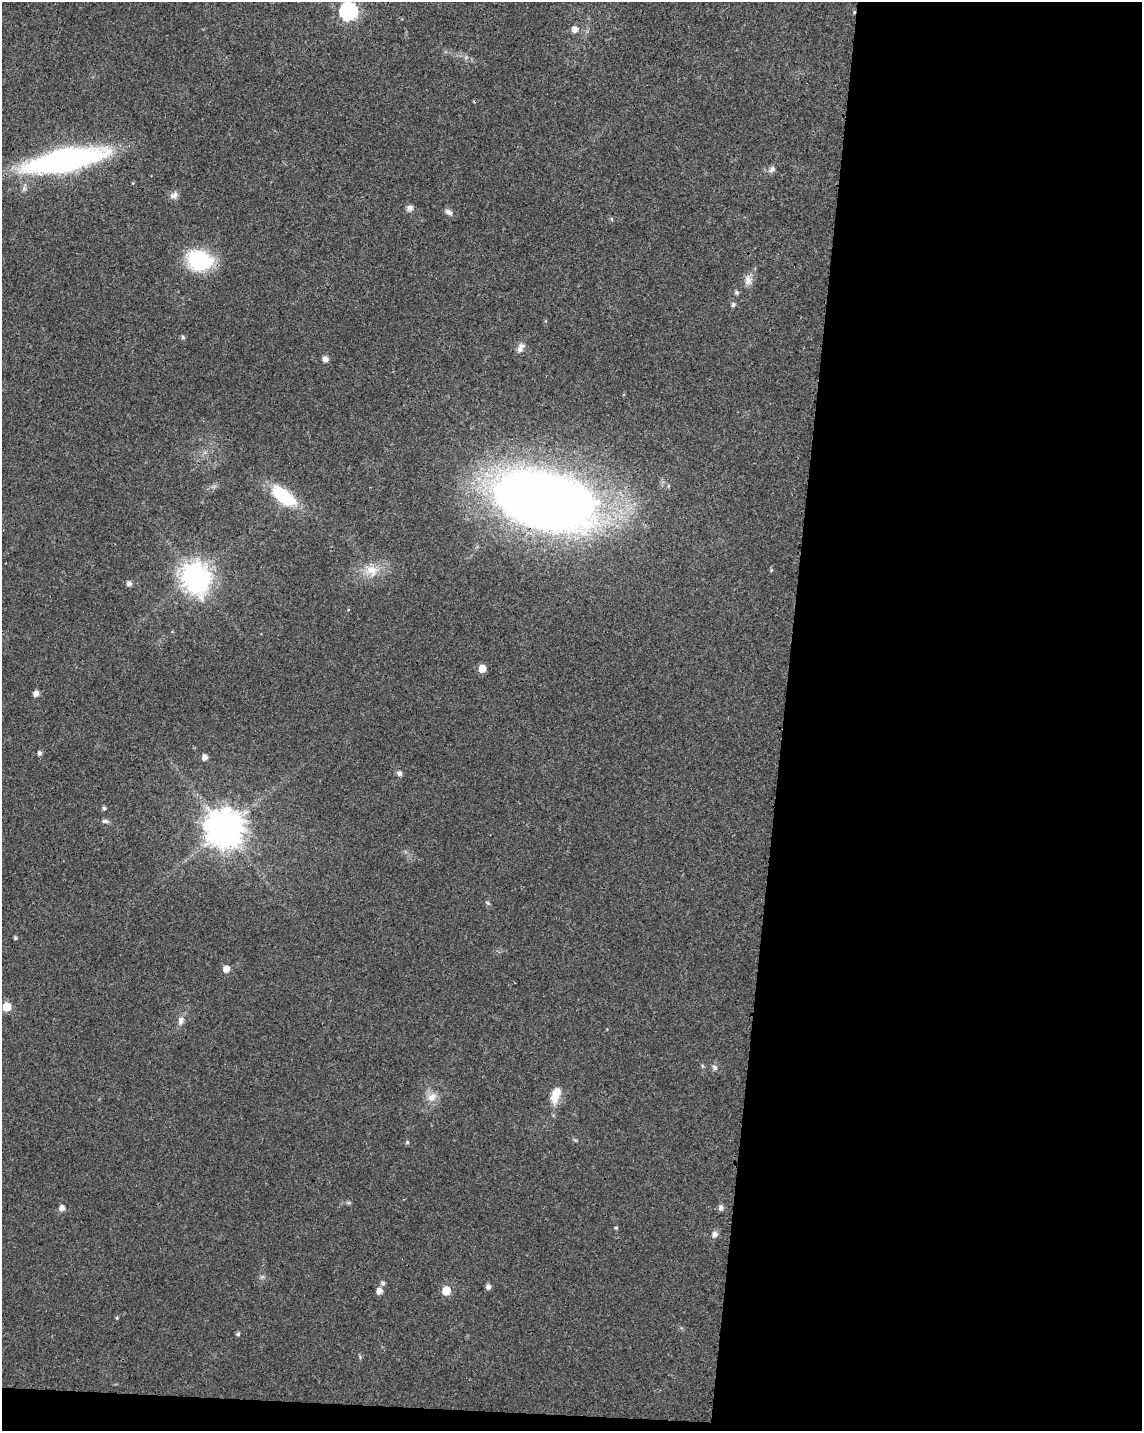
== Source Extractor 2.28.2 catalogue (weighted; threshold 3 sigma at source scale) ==
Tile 12 of 4 x 3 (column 4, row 3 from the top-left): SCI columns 3424-4563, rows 232-1660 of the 4573 x 4801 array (HDU 1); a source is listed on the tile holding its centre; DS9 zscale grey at full resolution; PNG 1144 x 1433 px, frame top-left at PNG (2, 2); no overlay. Shown black and unused: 33% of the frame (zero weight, under 3 of 4 exposures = <1% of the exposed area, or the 3 px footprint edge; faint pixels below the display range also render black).
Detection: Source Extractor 2.28.2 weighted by HDU 2 'WHT'; one run over the whole footprint, this tile lists its part. Background 0.0197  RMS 0.0028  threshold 0.0128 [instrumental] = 3 sigma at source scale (4.5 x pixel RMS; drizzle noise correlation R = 1.50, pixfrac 1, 0.0396/0.0396 arcsec/px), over >= 5 px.
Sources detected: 52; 1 inside a brighter object's white glare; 2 cosmic-ray / hot-pixel residue — not listed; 1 inside a brighter listed object's ellipse — not listed separately; the other 48 listed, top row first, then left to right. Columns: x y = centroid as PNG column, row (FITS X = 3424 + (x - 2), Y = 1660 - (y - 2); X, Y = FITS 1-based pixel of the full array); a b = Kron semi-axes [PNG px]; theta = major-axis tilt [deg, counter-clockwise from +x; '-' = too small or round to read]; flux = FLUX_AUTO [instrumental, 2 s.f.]
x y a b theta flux
348 11 8 7 - 79
575 29 6 6 - 2.2
64 161 71 18 12 84
772 169 9 7 39 1.1
174 195 11 9 36 1.4
410 208 9 8 - 1.1
448 212 10 6 -37 1.2
612 219 5 4 - 0.32
199 261 27 20 -13 21
748 280 12 10 -84 2
737 292 6 6 - 0.52
733 305 5 4 - 0.79
183 337 6 5 - 0.56
521 346 11 8 0 1.3
326 359 6 5 - 1.7
283 496 30 14 -37 15
545 500 83 44 -15 350
372 570 20 15 -28 5.1
771 570 5 4 - 0.31
194 576 10 9 - 330
129 584 6 5 - 1.1
482 669 5 5 - 4.2
36 693 6 5 - 1.8
40 753 5 4 - 0.9
205 757 5 5 - 1.7
399 773 7 6 - 0.88
104 808 4 4 - 0.77
105 821 11 5 -7 0.8
224 828 11 11 - 740
487 903 7 4 -45 0.42
15 938 4 4 - 0.53
226 969 6 5 - 2.9
7 1006 6 6 - 7.9
181 1021 12 7 78 1.5
715 1068 8 6 -45 0.82
555 1095 20 10 72 4.6
432 1097 14 11 30 2.6
407 1142 5 4 - 0.46
62 1208 5 5 - 1.8
721 1208 9 6 88 0.82
616 1228 5 4 - 0.32
714 1234 10 8 69 1.1
383 1283 6 5 - 0.77
488 1287 6 5 - 1.1
446 1290 6 6 - 6.5
379 1291 6 5 - 2.1
117 1318 5 4 - 0.36
238 1334 5 4 - 0.65
Overlapping masked pixels (flux is a lower limit): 1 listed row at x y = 545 500